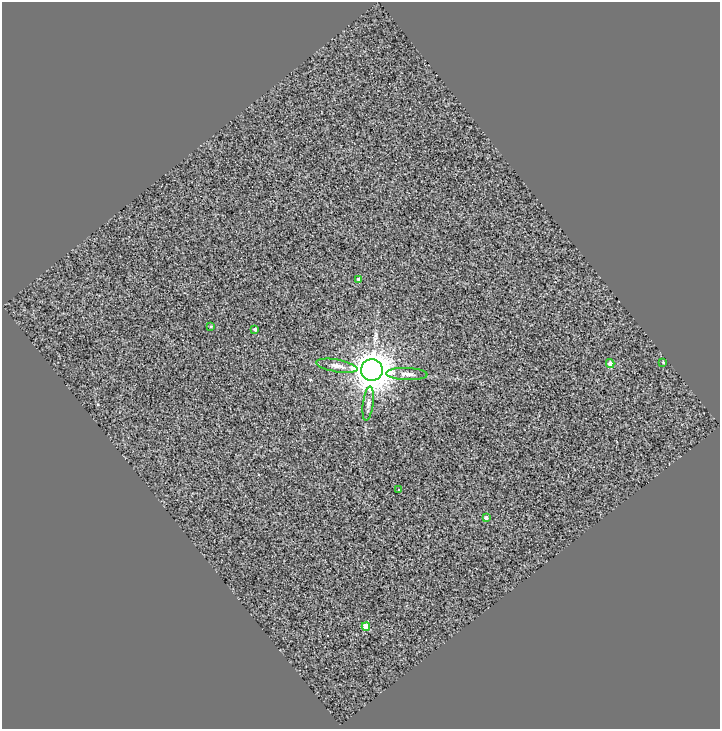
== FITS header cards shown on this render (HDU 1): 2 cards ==
NAXIS1  =                  718
NAXIS2  =                  727

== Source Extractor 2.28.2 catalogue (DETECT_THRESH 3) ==
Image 718 x 727 px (HDU 1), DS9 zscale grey, 1 PNG px = 1 image px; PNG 722 x 731 px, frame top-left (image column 1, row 727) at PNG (2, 2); each listed source drawn as its Kron ellipse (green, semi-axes under 4 px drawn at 4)
Background 0.372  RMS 3.5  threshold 10.5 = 3 sigma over >= 5 px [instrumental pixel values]
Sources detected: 12; all 12 listed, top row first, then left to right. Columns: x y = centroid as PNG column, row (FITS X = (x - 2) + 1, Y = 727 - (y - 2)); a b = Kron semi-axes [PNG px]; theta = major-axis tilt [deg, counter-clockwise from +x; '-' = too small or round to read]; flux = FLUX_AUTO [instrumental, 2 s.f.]
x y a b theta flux
359 279 4 4 - 460
211 326 4 3 - 200
255 329 3 3 - 500
663 362 3 2 - 210
610 363 4 4 - 1600
337 366 21 6 -10 1600
372 370 11 10 - 620000
407 374 21 6 -2 1500
368 403 17 5 83 1100
399 490 3 2 - 150
486 518 4 3 - 680
366 627 4 4 - 4500